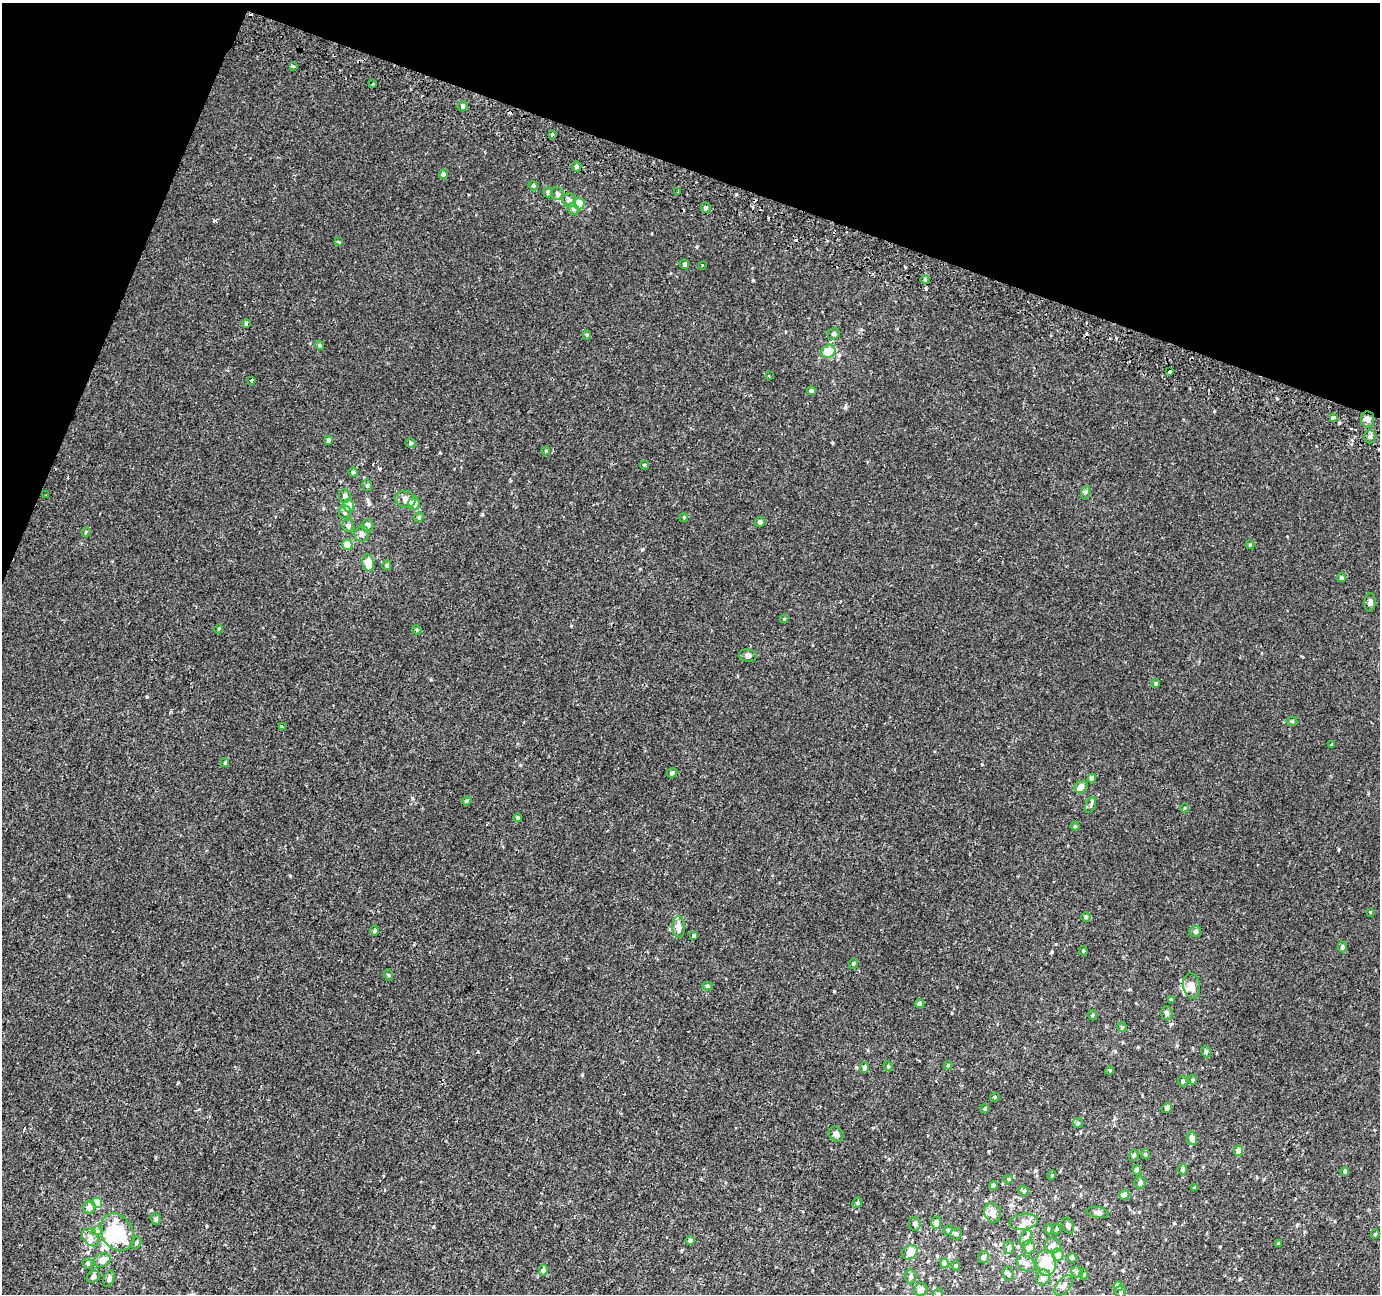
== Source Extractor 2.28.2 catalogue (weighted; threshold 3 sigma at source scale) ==
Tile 2 of 4 x 4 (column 2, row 1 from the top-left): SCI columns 1403-2780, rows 4193-5484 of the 5553 x 5736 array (HDU 1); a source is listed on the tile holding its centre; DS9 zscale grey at full resolution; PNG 1382 x 1296 px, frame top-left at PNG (2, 3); each listed source drawn as its Kron ellipse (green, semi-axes under 4 px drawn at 4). Shown black and unused: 18% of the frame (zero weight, under 2 of 3 exposures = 2% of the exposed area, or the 3 px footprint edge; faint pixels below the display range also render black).
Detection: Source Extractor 2.28.2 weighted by HDU 2 'WHT'; one run over the whole footprint, this tile lists its part. Background 9.87e-04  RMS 0.0028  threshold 0.0125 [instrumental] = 3 sigma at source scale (4.5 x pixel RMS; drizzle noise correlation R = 1.50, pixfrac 1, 0.0396/0.0396 arcsec/px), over >= 5 px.
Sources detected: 183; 2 inside a brighter object's white glare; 7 cosmic-ray / hot-pixel residue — neither listed nor drawn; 10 inside a brighter listed object's ellipse — not listed separately; the other 164 listed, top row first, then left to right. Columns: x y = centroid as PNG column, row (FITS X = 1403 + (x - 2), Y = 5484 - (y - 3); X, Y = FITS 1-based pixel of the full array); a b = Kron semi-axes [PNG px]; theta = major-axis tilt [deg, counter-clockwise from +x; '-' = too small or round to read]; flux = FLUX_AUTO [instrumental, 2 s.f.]
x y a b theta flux
293 66 4 3 - 1.8
372 84 3 2 - 0.63
462 106 5 5 - 0.59
552 134 3 3 - 0.6
576 166 5 5 - 0.56
443 174 5 4 - 0.64
533 186 5 4 - 0.31
678 191 3 2 - 0.21
548 192 5 5 - 0.77
557 193 7 6 - 0.72
569 200 7 6 - 0.98
579 203 6 5 - 3.8
706 208 5 4 - 0.66
573 209 6 5 - 0.59
339 242 4 3 - 0.3
684 264 5 4 - 0.54
702 265 3 3 - 0.26
925 280 4 4 - 0.35
246 323 4 3 - 0.59
834 334 6 5 - 0.47
587 335 4 4 - 0.3
320 345 4 4 - 0.33
828 351 7 6 - 6
1170 371 4 3 - 1.9
769 376 3 2 - 0.3
251 380 3 3 - 0.55
811 391 4 4 - 0.71
1333 417 4 3 - 1.2
1368 419 8 6 -85 1.2
1370 437 7 5 90 0.78
328 440 4 4 - 0.53
411 443 5 5 - 0.47
546 451 4 4 - 0.26
645 465 4 3 - 0.4
353 472 4 4 - 0.41
367 485 6 4 -75 0.47
1086 492 6 4 72 0.39
46 495 3 2 - 0.33
345 496 7 6 - 0.86
405 499 10 8 -17 1.7
414 503 6 6 - 1.9
348 506 6 5 - 5.3
345 512 6 6 - 0.61
419 517 5 4 - 0.35
684 517 4 3 - 0.26
760 522 5 5 - 0.7
368 525 6 6 - 1.2
348 526 6 6 - 0.81
86 532 5 4 - 0.36
362 534 8 7 - 1.2
347 545 5 5 - 4.2
1250 545 4 4 - 0.26
368 563 8 5 -82 3.8
387 565 5 4 - 0.43
1341 577 4 4 - 0.5
1370 602 9 5 86 0.91
784 619 4 4 - 0.24
219 629 5 3 - 0.32
417 630 5 4 - 0.27
748 655 9 6 -9 1
1156 683 4 4 - 0.3
1292 721 5 5 - 0.33
282 726 4 3 - 0.62
1332 744 3 3 - 1.1
225 763 4 3 - 0.36
672 773 5 4 - 0.54
1092 778 4 4 - 1.3
1081 787 7 5 37 1.6
467 801 5 4 - 0.36
1091 805 8 5 70 0.58
1185 808 5 3 - 0.22
518 818 4 4 - 0.43
1075 826 4 4 - 0.32
1370 912 4 3 - 0.18
1086 917 4 4 - 0.38
678 927 11 6 -88 1.9
374 931 5 4 - 0.37
1195 931 6 5 - 0.71
693 936 4 3 - 1.2
1342 947 5 4 - 0.86
1083 951 4 3 - 0.31
853 963 5 4 - 0.36
389 975 6 3 -71 0.3
707 986 5 4 - 0.41
1192 986 13 8 -82 2.1
1172 1000 4 3 - 0.46
920 1004 4 4 - 1.1
1167 1013 7 5 -87 0.84
1093 1015 5 3 - 0.28
1122 1027 4 4 - 0.28
1206 1052 6 4 -76 0.45
948 1065 4 3 - 0.27
888 1066 5 4 - 0.32
864 1067 5 4 - 0.81
1110 1070 4 3 - 0.28
1193 1080 5 3 - 0.28
1183 1081 5 4 - 0.5
995 1097 4 4 - 0.36
1167 1108 5 4 - 0.68
985 1109 4 3 - 0.3
1078 1123 5 5 - 0.44
836 1134 8 6 -48 0.87
1192 1138 6 5 - 1.8
1238 1151 5 4 - 2.4
1145 1154 5 4 - 0.31
1134 1155 6 4 60 0.43
1183 1169 5 4 - 0.76
1137 1170 4 4 - 0.99
1345 1171 4 4 - 0.51
1052 1175 5 3 - 0.23
1008 1179 5 4 - 0.39
1140 1182 6 5 - 0.65
993 1186 4 4 - 0.97
1195 1188 4 4 - 0.29
1024 1191 6 4 -45 0.36
1124 1195 5 4 - 2
857 1202 6 4 68 0.36
97 1203 5 5 - 7.3
89 1207 6 6 - 1.2
1098 1212 11 5 -9 0.81
992 1213 10 8 -64 1.9
156 1219 6 5 - 0.53
1024 1222 14 8 8 1.9
936 1223 6 5 - 1.3
915 1224 7 5 -78 0.9
1068 1226 8 5 -67 0.67
1048 1229 5 3 - 0.28
1056 1229 5 3 - 0.26
948 1230 5 4 - 0.33
97 1231 6 3 18 0.37
117 1232 20 15 -61 12
956 1234 6 5 - 0.58
1375 1234 4 4 - 0.33
90 1237 10 7 -52 1.3
1026 1238 8 5 62 0.79
690 1240 4 4 - 0.57
136 1243 6 5 - 0.54
1278 1243 4 2 - 0.2
1053 1246 8 7 - 1.6
1029 1247 6 6 - 2.2
1009 1248 6 5 - 0.53
910 1252 8 6 35 2.8
1058 1255 6 5 - 2.3
984 1257 6 5 - 0.84
1072 1258 4 4 - 1.2
102 1260 8 6 22 2
88 1263 5 4 - 0.42
944 1263 5 4 - 1
1026 1263 10 7 -34 1.5
1046 1263 13 10 -83 7.1
956 1265 5 4 - 0.31
543 1270 5 4 - 0.75
1077 1272 6 5 - 0.52
1008 1274 7 5 -76 0.62
1084 1274 5 3 - 0.25
93 1276 7 5 36 0.81
911 1276 7 6 - 0.71
1043 1277 8 6 69 1.5
109 1279 8 5 69 0.69
1064 1285 12 6 52 1.3
1118 1286 5 4 - 2.4
921 1290 6 6 - 1.8
1120 1292 6 5 - 0.55
938 1294 6 4 43 0.35
Isophote crosses this tile's border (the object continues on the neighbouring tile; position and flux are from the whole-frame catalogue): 2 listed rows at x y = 1118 1286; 938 1294
Unlisted compact peaks at least as high as the median listed source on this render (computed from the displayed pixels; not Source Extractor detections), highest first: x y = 290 876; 643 549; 1052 952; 845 408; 571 626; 753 280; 215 221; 412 798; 582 1075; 1174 1223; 207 1226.